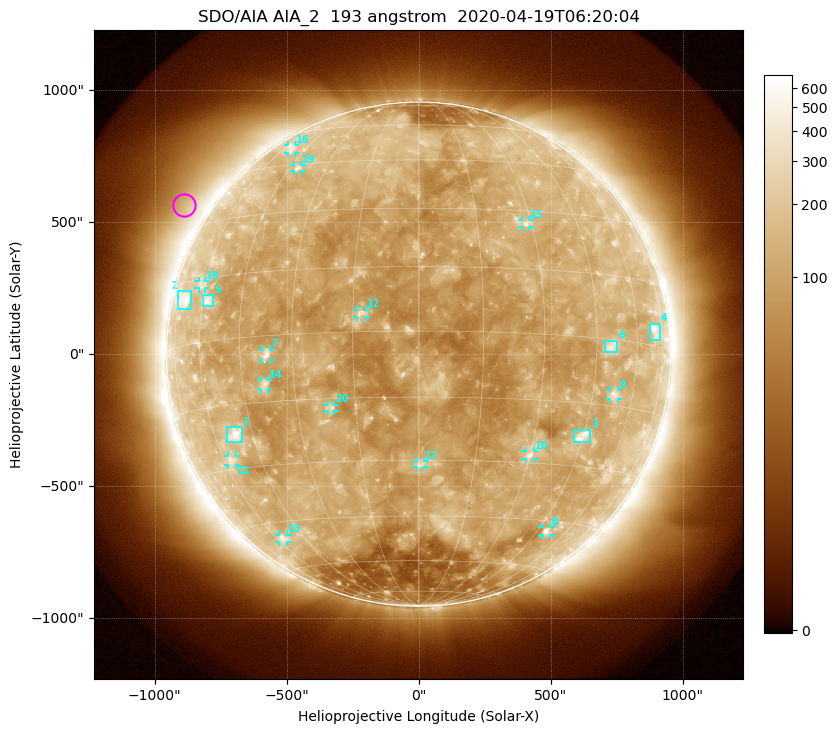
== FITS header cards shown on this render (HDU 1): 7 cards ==
TELESCOP= 'SDO/AIA'
INSTRUME= 'AIA_2'
WAVELNTH=                  193
WAVEUNIT= 'angstrom'
DATE-OBS= '2020-04-19T06:20:04.84'
CTYPE1  = 'HPLN-TAN'
CTYPE2  = 'HPLT-TAN'

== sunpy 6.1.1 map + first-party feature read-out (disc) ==
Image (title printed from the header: SDO/AIA AIA_2  193 angstrom  2020-04-19T06:20:04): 1024 x 1024 px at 2.4 arcsec/px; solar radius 955 arcsec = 398 px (full disc in frame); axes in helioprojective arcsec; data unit not stated in the header (colour bar unlabelled)
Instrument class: DISC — disc imager (sunpy class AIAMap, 193 A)
Bright regions (active regions / flare kernels): reference = the median radial profile (limb darkening/brightening removed); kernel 9 px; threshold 5 sigma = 152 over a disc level ~112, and >= 1.15x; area >= 12 px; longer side >= 10 px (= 24 arcsec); searched inside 0.97 R_sun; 20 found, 20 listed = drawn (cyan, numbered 1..; 14 of them under ~33 arcsec drawn as corner ticks so the feature stays visible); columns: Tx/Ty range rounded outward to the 5 arcsec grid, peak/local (2 s.f.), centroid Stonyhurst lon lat
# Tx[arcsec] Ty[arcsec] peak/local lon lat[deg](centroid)
1 -725..-670 -330..-275 6.1 -51 -22
2 -910..-860 170..240 3.8 -70 +11
3 590..650 -335..-285 5.2 +45 -23
4 875..915 55..115 4.3 +70 +4
5 -820..-775 180..225 3.6 -58 +9
6 705..755 5..50 3.9 +50 -2
7 -595..-560 -25..20 5.1 -37 -4
8 470..500 -685..-655 4.9 +49 -48
9 725..755 -170..-135 3.5 +52 -12
10 405..440 -395..-365 4.2 +30 -28
11 -725..-690 -420..-385 3 -57 -28
12 -235..-200 140..170 5 -13 +4
13 -530..-495 -710..-685 2.9 -56 -50
14 -595..-570 -135..-95 3.6 -38 -11
15 390..420 480..510 3.5 +28 +27
16 -495..-465 760..795 2.3 -54 +52
17 -10..25 -430..-405 3.6 +1 -31
18 -835..-805 250..275 2.5 -62 +13
19 -470..-445 690..715 3 -41 +44
20 -345..-320 -215..-190 3.7 -21 -17
Off-limb structures (1.02-1.3 R_sun): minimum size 162 px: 5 found; the strongest spans PA ~35..70 deg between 1.02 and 1.3 R_sun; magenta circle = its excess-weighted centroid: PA ~60 deg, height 1.1 R_sun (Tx ~-890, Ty ~565 arcsec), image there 1.9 x the reference